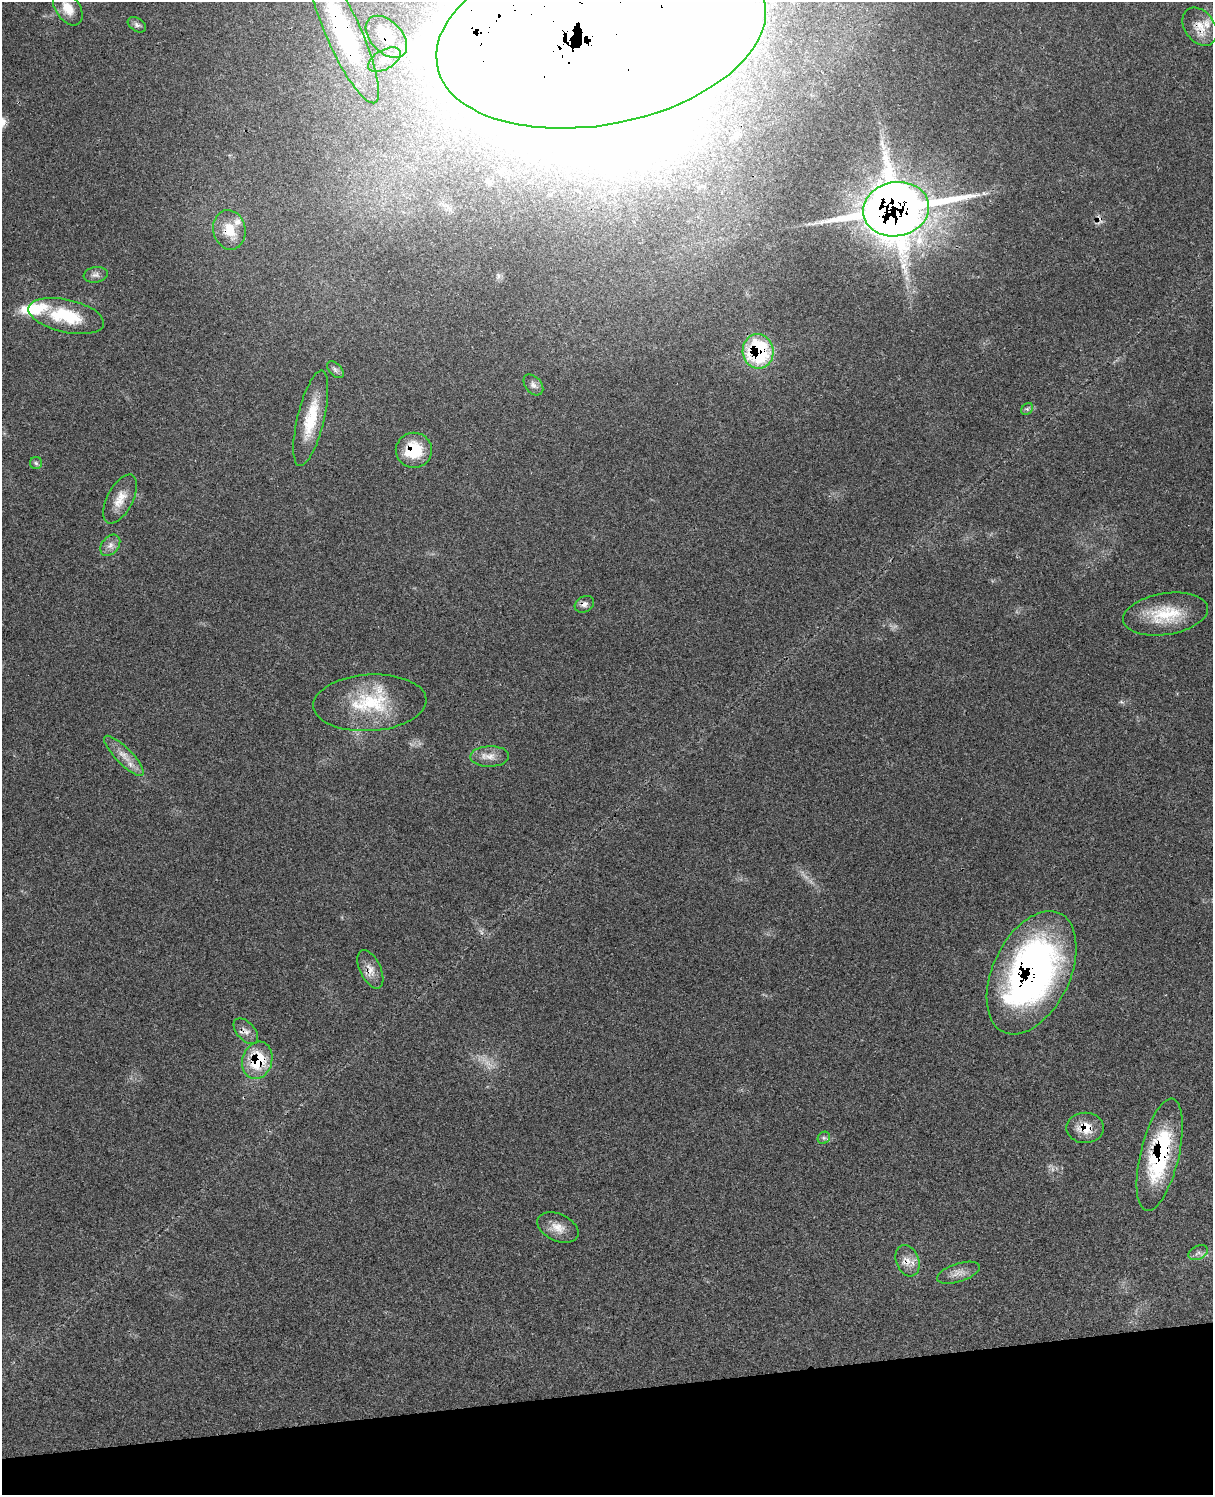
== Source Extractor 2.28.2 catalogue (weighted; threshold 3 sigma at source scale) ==
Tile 10 of 4 x 3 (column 2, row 3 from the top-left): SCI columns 1333-2543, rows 278-1770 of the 5090 x 4923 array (HDU 1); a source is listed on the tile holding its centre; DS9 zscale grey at full resolution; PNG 1215 x 1497 px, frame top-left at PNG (2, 2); each listed source drawn as its Kron ellipse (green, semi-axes under 4 px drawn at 4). Shown black and unused: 7% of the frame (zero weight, under 3 of 4 exposures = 6% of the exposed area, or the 3 px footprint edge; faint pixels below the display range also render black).
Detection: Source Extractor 2.28.2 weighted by HDU 2 'WHT'; one run over the whole footprint, this tile lists its part. Background 0.108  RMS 0.0065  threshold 0.0293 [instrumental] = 3 sigma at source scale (4.5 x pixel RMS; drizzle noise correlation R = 1.50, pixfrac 1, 0.05/0.05 arcsec/px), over >= 5 px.
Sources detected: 45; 2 too faint to see at this stretch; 3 inside a brighter object's white glare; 1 cosmic-ray / hot-pixel residue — neither listed nor drawn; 3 inside a brighter listed object's ellipse — not listed separately; the other 36 listed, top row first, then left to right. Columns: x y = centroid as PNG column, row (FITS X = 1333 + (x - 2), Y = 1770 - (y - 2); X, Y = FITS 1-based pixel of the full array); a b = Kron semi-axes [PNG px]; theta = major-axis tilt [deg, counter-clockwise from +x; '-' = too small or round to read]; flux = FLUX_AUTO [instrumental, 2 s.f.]
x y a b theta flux
68 8 19 12 -55 9.9
137 25 10 6 -33 2.1
1200 27 21 15 -55 10
344 34 76 17 -66 81
601 34 167 90 11 11000
386 37 25 16 -47 18
384 60 18 9 30 6.7
896 209 33 27 11 1700
229 230 20 16 -78 13
96 275 12 7 8 2.8
66 316 38 16 -13 33
758 351 17 15 -85 68
335 370 10 6 -46 2.1
533 385 12 8 -49 2.9
1027 409 6 5 - 1.4
311 418 49 13 76 25
414 450 18 17 - 25
36 463 6 6 - 1.3
120 499 27 13 62 10
110 545 12 8 50 3.8
584 604 10 7 30 2.9
1165 614 43 21 8 29
370 703 57 28 4 46
124 756 27 8 -45 8.2
490 756 19 10 2 6.7
370 969 21 10 -65 6.7
1032 973 66 38 64 280
246 1031 15 9 -48 4.4
257 1060 19 15 73 28
1085 1128 19 15 0 12
824 1138 6 5 - 1.3
1160 1155 57 19 77 69
558 1228 22 13 -25 8.2
1198 1253 10 6 24 2.5
907 1261 16 11 -70 7.2
958 1273 22 9 18 5.9
Overlapping masked pixels (flux is a lower limit): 16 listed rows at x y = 1200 27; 344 34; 601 34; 386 37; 896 209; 229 230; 758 351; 414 450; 584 604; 370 969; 1032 973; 246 1031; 257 1060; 1085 1128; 1160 1155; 907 1261
Isophote crosses this tile's border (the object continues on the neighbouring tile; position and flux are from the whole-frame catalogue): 3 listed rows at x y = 68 8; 344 34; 601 34